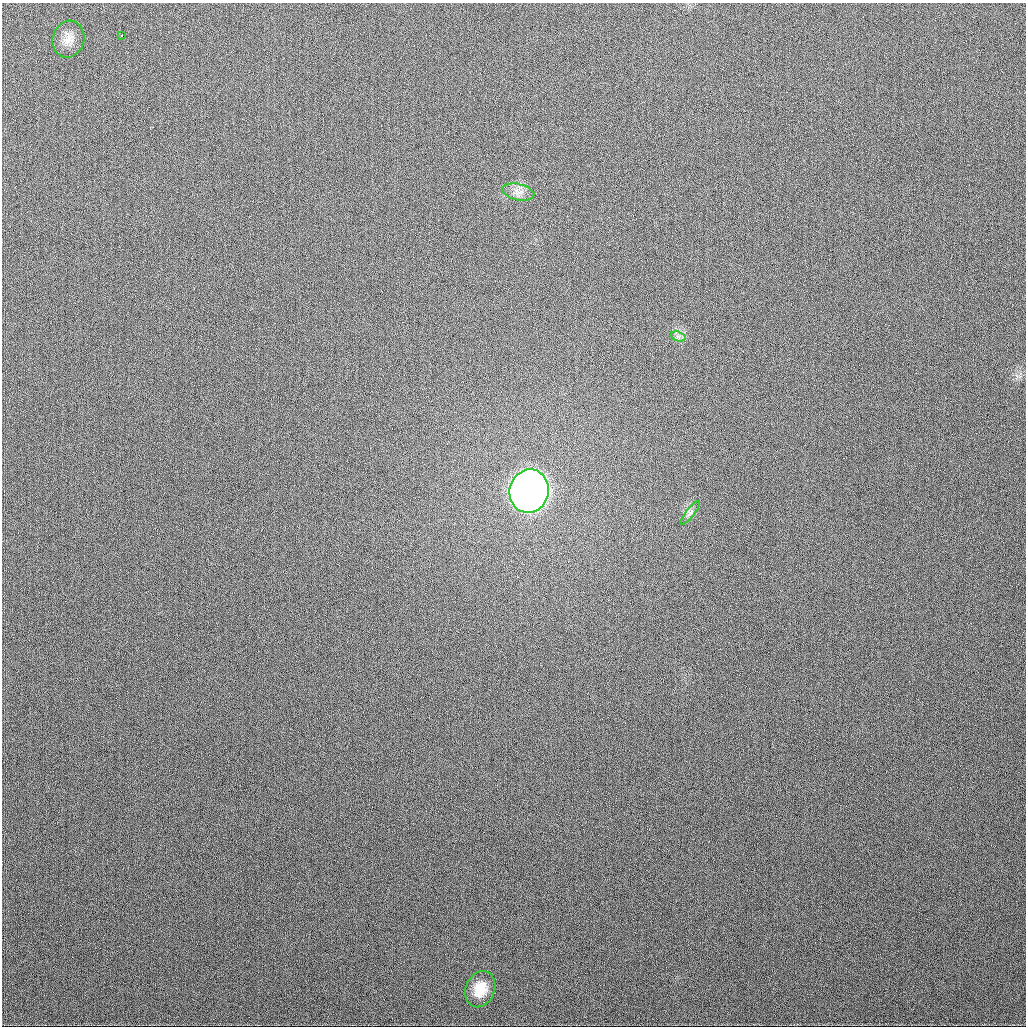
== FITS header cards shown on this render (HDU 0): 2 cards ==
NAXIS1  =                 1024
NAXIS2  =                 1024

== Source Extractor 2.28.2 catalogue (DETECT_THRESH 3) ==
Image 1024 x 1024 px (HDU 0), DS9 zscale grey, 1 PNG px = 1 image px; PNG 1028 x 1028 px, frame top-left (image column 1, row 1024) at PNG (2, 3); each listed source drawn as its Kron ellipse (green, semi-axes under 4 px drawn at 4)
Background 356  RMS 13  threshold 38.6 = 3 sigma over >= 5 px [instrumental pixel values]
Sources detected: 7; all 7 listed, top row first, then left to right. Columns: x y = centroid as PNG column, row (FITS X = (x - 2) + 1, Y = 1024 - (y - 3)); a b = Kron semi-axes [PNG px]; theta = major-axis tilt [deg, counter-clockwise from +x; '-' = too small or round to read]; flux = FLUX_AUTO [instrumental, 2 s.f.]
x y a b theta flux
122 36 3 3 - 2.9e+03
68 39 18 16 75 1.1e+04
518 192 16 8 -12 6.7e+03
678 336 8 4 -19 2.7e+03
529 491 22 19 74 1.5e+06
690 513 15 4 52 2.9e+03
480 989 18 14 67 1.8e+04